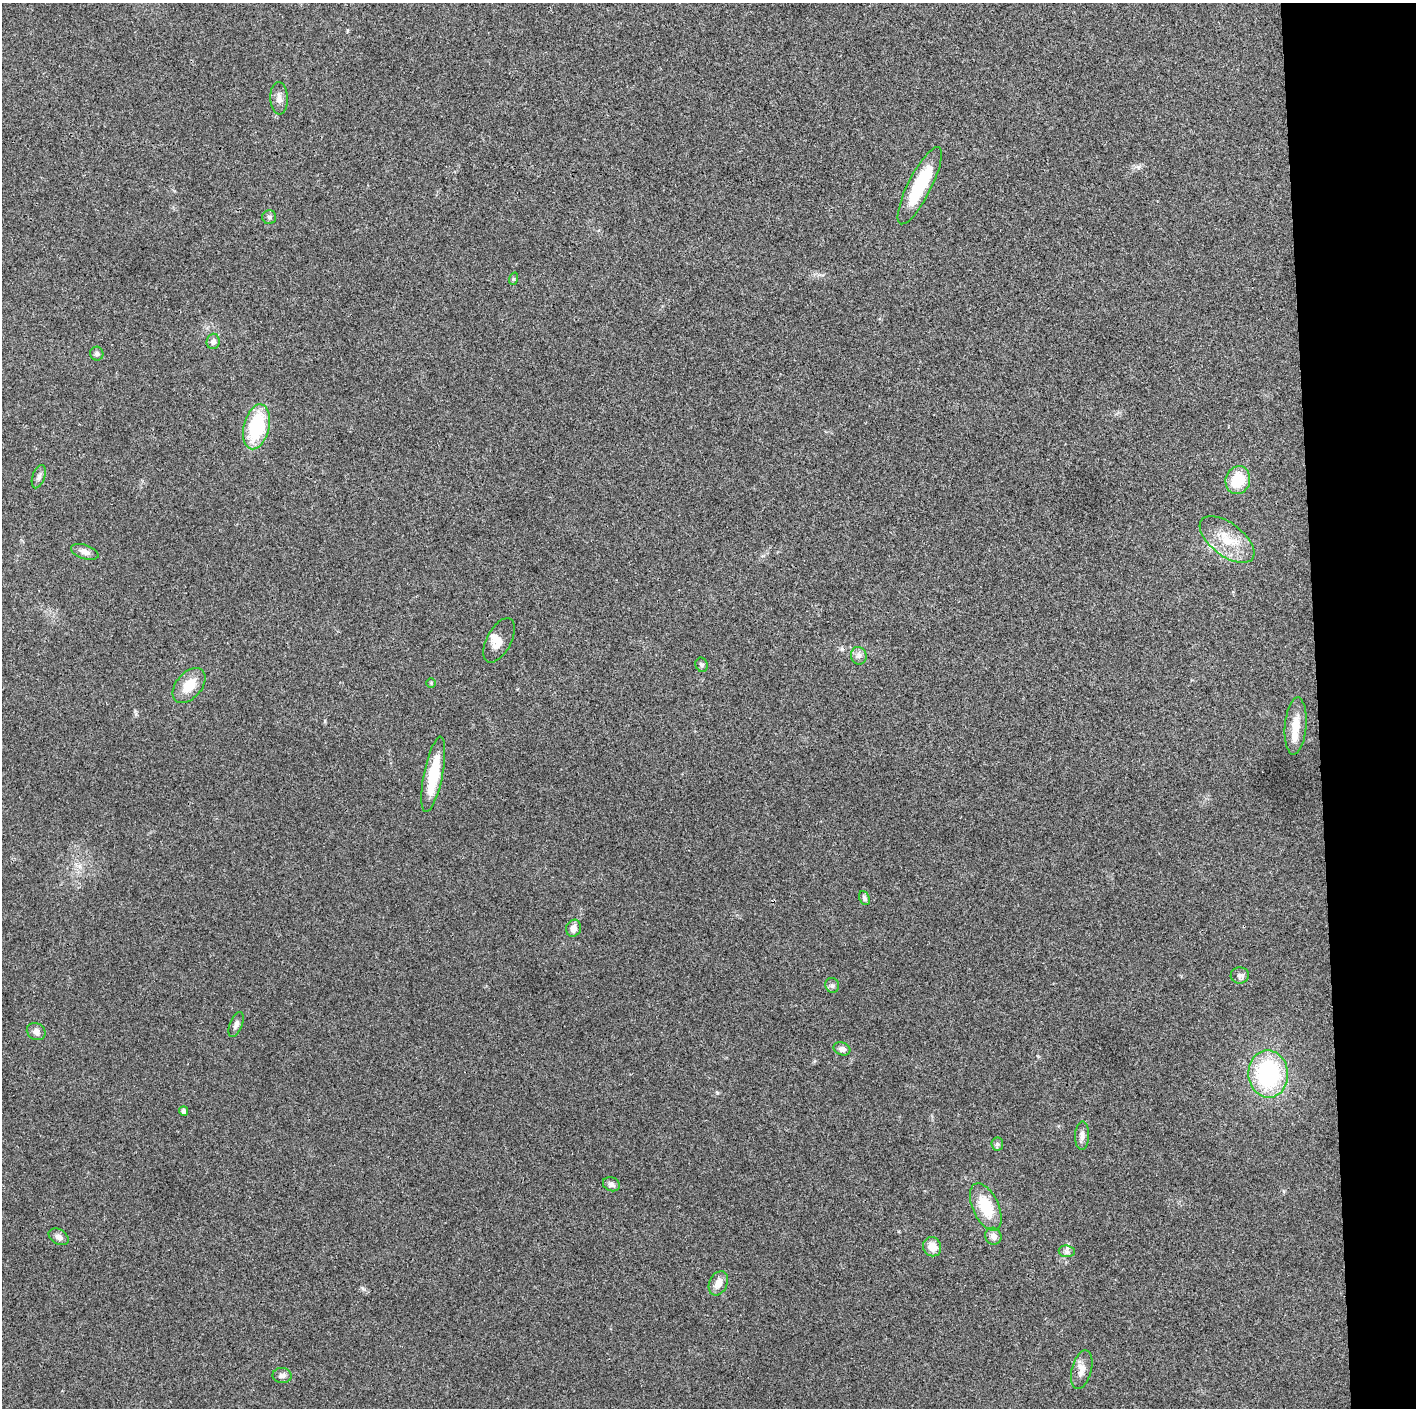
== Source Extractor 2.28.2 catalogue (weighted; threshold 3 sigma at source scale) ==
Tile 6 of 3 x 3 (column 3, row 2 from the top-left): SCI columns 2829-4242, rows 1414-2819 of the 4242 x 4227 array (HDU 1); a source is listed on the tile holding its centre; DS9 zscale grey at full resolution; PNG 1418 x 1410 px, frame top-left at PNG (2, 3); each listed source drawn as its Kron ellipse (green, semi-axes under 4 px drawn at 4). Shown black and unused: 7% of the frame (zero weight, under 3 of 4 exposures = <1% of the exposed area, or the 3 px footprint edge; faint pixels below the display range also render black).
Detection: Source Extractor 2.28.2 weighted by HDU 2 'WHT'; one run over the whole footprint, this tile lists its part. Background 0.0191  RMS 0.0039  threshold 0.0175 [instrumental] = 3 sigma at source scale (4.5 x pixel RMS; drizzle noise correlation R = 1.50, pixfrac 1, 0.05/0.05 arcsec/px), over >= 5 px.
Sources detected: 40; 2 inside a brighter listed object's ellipse — not listed separately; the other 38 listed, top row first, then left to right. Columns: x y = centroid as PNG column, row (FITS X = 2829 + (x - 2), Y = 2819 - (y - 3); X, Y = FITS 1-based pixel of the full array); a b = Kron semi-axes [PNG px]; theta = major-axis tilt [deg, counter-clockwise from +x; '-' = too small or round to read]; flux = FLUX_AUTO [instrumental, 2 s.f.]
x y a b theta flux
279 98 16 8 -87 2.4
920 186 43 11 63 22
269 217 7 7 - 0.91
513 279 6 4 71 0.5
213 341 7 6 - 1.8
97 354 7 6 - 1
256 427 23 13 76 25
39 477 12 6 71 1.5
1238 480 14 12 71 11
1227 540 32 16 -38 11
85 552 14 7 -18 2.3
499 640 24 12 62 3.9
859 656 9 8 - 1.5
702 665 7 6 - 0.84
431 683 5 5 - 0.42
189 685 20 12 49 7.6
1296 726 28 11 85 6.6
433 774 38 9 79 16
864 898 7 5 -65 0.91
574 928 8 7 - 2.8
1240 975 9 8 - 1.5
832 985 7 7 - 0.99
236 1024 13 6 69 1.6
36 1032 10 8 -31 1.9
842 1049 9 6 -19 1.6
1268 1074 24 20 -86 42
184 1111 4 4 - 1.4
1082 1136 14 7 87 2.1
997 1144 6 6 - 0.79
611 1184 9 6 -23 1.4
986 1207 25 13 -65 13
993 1236 8 8 - 2.2
59 1237 11 7 -31 1.7
932 1247 10 9 - 4.5
1067 1251 8 5 -7 1.1
718 1283 13 9 66 3.4
1082 1370 20 10 75 3.4
282 1376 9 7 -2 1.5
Unlisted compact peaks at least as high as the median listed source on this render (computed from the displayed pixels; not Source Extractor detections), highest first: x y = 717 1093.